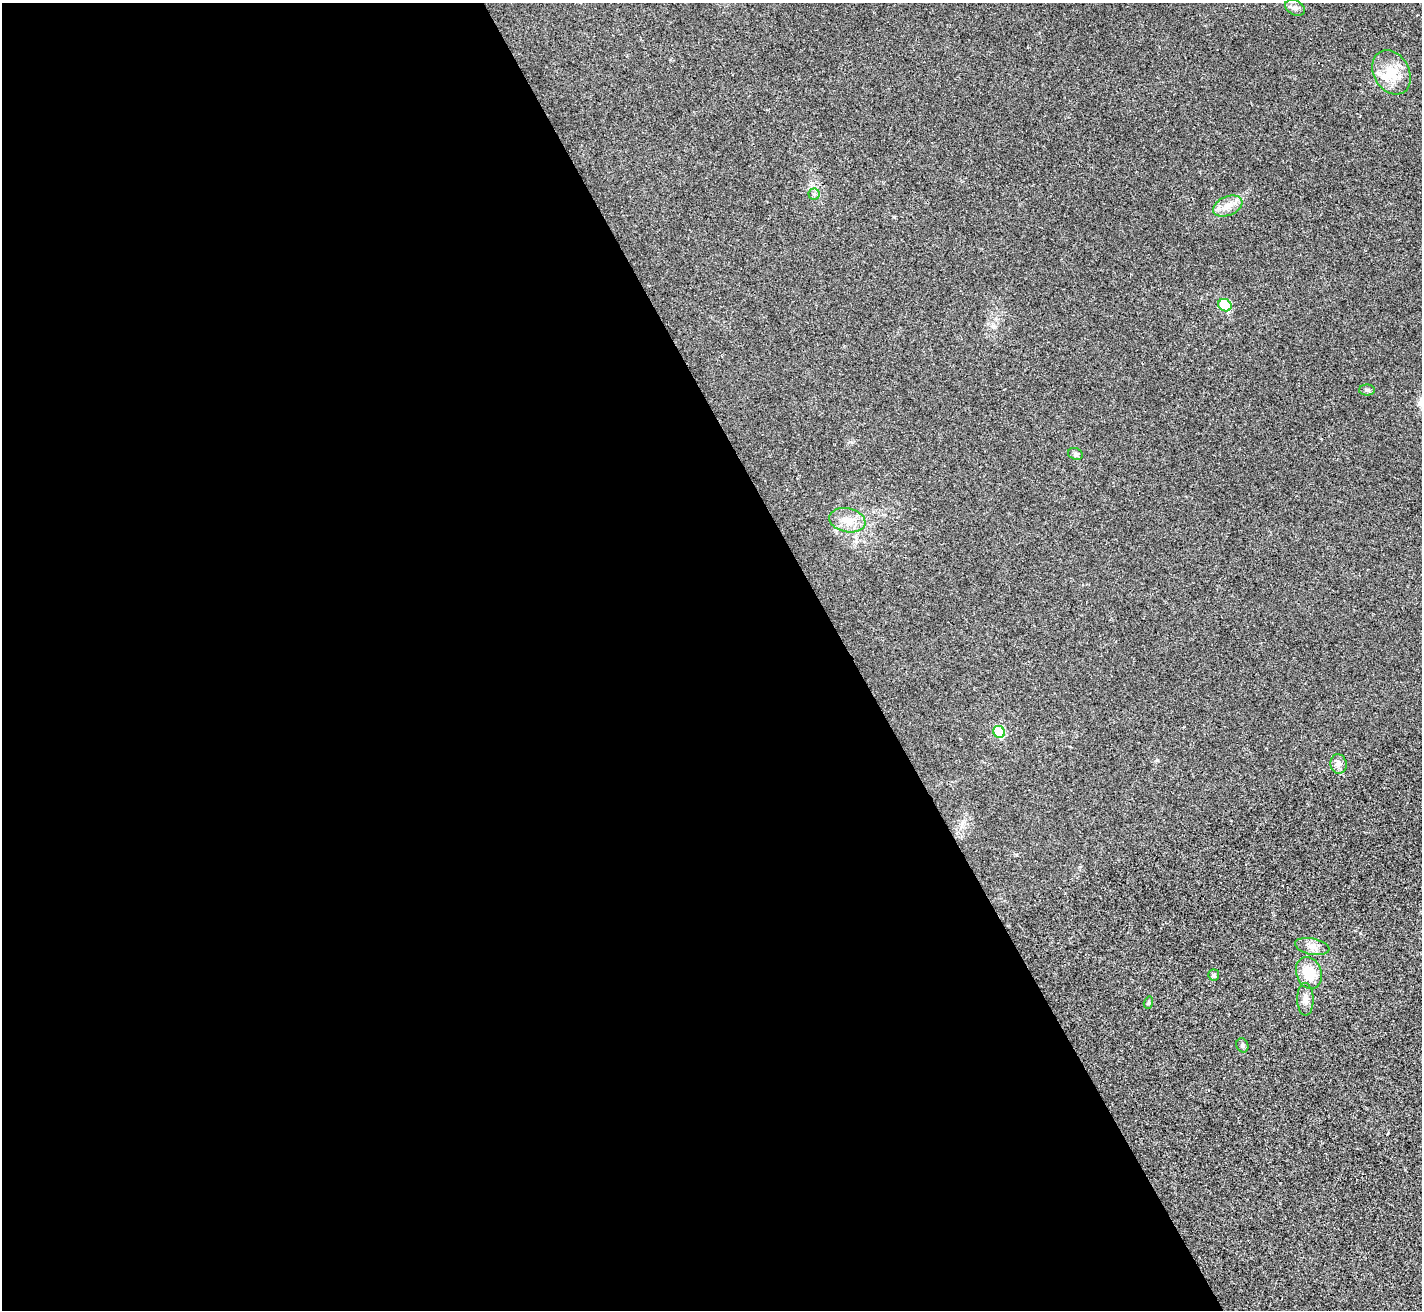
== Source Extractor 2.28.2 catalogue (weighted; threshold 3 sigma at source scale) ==
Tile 9 of 4 x 4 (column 1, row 3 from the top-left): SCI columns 6-1425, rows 1598-2905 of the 5689 x 5677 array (HDU 1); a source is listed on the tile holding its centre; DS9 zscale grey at full resolution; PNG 1424 x 1312 px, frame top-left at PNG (2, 3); each listed source drawn as its Kron ellipse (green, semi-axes under 4 px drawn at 4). Shown black and unused: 60% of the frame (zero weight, under 3 of 4 exposures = <1% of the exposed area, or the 3 px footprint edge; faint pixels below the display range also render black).
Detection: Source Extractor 2.28.2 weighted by HDU 2 'WHT'; one run over the whole footprint, this tile lists its part. Background 0.0208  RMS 0.0055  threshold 0.0248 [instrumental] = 3 sigma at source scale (4.5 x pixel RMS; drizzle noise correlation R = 1.50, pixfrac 1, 0.05/0.05 arcsec/px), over >= 5 px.
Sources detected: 17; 1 inside a brighter listed object's ellipse — not listed separately; the other 16 listed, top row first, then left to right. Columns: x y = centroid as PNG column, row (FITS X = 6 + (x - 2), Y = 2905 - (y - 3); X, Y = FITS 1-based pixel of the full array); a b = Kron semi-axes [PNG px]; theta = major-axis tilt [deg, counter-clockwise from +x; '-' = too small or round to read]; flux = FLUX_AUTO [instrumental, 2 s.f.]
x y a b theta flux
1295 8 10 7 -28 2
1391 72 23 17 -60 13
814 194 5 5 - 1.2
1228 206 15 9 23 5.5
1225 305 7 6 - 23
1367 390 8 5 -1 1.1
1075 454 7 6 - 1.2
847 520 18 12 -11 7.5
999 732 6 5 - 24
1338 764 10 8 -77 2.6
1312 946 17 8 -11 4.1
1309 973 16 12 -72 14
1214 975 5 5 - 1.1
1305 999 16 8 -89 3.5
1148 1003 6 4 72 0.81
1242 1045 7 5 -68 1.2
Unlisted compact peaks at least as high as the median listed source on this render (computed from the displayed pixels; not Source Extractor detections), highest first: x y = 894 217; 1157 760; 993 326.